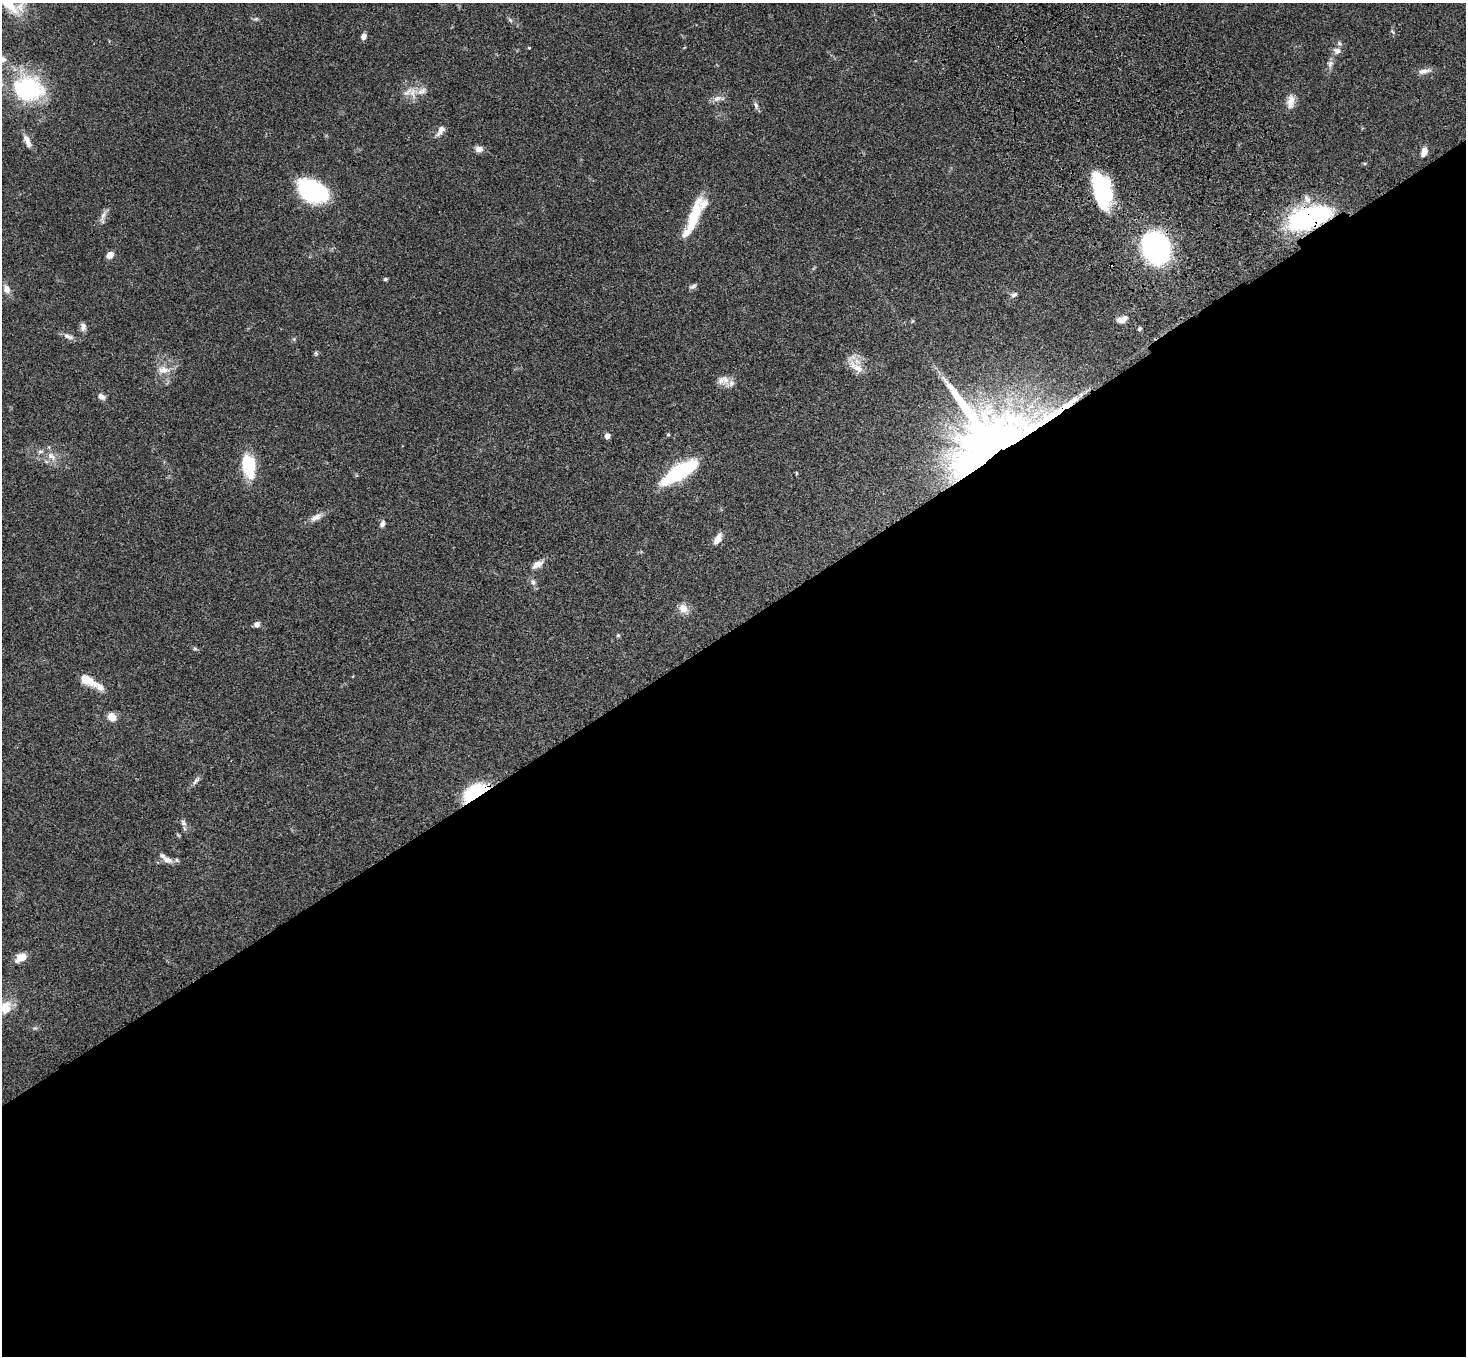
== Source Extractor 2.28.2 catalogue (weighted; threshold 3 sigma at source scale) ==
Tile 15 of 4 x 4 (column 3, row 4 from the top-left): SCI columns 3038-4501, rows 377-1730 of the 6070 x 6030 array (HDU 1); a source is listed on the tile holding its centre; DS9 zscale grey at full resolution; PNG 1468 x 1358 px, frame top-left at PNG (2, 3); no overlay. Shown black and unused: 54% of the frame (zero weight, under 3 of 4 exposures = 6% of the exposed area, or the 3 px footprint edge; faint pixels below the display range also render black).
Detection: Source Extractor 2.28.2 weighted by HDU 2 'WHT'; one run over the whole footprint, this tile lists its part. Background 0.0472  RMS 0.0052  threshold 0.0234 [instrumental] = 3 sigma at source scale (4.5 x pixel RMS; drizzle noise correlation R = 1.50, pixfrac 1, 0.05/0.05 arcsec/px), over >= 5 px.
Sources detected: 78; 3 inside a brighter object's white glare — not listed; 9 inside a brighter listed object's ellipse — not listed separately; the other 66 listed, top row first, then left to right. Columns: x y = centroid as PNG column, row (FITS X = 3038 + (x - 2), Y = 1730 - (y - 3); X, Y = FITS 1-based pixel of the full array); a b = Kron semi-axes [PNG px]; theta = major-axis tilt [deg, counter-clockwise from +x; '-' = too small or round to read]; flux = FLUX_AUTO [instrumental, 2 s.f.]
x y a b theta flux
256 19 7 5 7 0.97
510 20 8 4 -45 1
1392 31 7 4 -58 0.8
364 36 7 5 73 2.5
529 48 4 3 - 0.47
1337 51 12 8 -9 2.4
2 59 10 8 -12 2.9
1330 64 10 8 77 2.2
1424 71 19 6 11 3.1
28 89 30 26 -19 60
412 93 19 10 -82 5.8
717 98 14 8 17 2.9
1290 101 19 10 82 4.6
756 106 11 6 -72 1.6
440 131 16 7 55 3.3
27 139 11 7 -45 2.9
479 149 10 7 -16 3
1424 152 12 7 68 3.4
1102 190 35 16 -75 51
314 191 24 20 -44 58
103 216 23 6 71 2.9
694 216 45 11 71 19
1310 217 46 24 20 74
1156 249 27 23 -76 110
110 255 7 6 - 3.7
385 279 5 4 - 0.81
693 286 10 6 27 1.4
6 289 12 8 -66 3.5
1014 295 10 6 15 1.6
1122 320 11 7 15 4.2
912 321 5 5 - 0.64
83 327 11 7 -89 2.2
1139 329 5 4 - 0.81
68 336 16 7 -21 2.7
294 339 5 5 - 0.7
316 353 7 5 -88 0.83
856 367 28 11 -38 6.9
163 370 19 10 -2 5.8
723 381 17 12 -27 4.8
101 397 10 7 -34 2.1
668 434 5 4 - 0.67
607 436 6 5 - 2.3
994 443 58 42 20 880
51 456 14 9 -36 4.8
249 466 27 14 -81 21
679 472 40 13 32 45
796 473 5 3 - 0.47
316 517 19 8 30 3.9
382 524 10 7 66 1.6
718 539 16 7 59 4.1
538 564 15 8 33 4
533 582 9 8 - 2
683 609 13 11 -40 4.6
257 624 7 6 - 2
618 635 5 4 - 0.72
195 648 7 5 -29 0.8
100 687 30 10 -24 5.4
112 717 9 8 - 5.5
196 781 14 5 51 2
475 792 29 13 33 33
183 823 10 7 -74 1.9
178 835 6 4 -45 0.59
167 860 14 8 -22 3.8
21 957 11 7 26 7.1
5 1008 16 12 71 7.8
35 1028 7 5 11 0.95
Overlapping masked pixels (flux is a lower limit): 5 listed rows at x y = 1102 190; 1310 217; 1156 249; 994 443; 475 792
Isophote crosses this tile's border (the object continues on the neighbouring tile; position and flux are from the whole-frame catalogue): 1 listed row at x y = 2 59